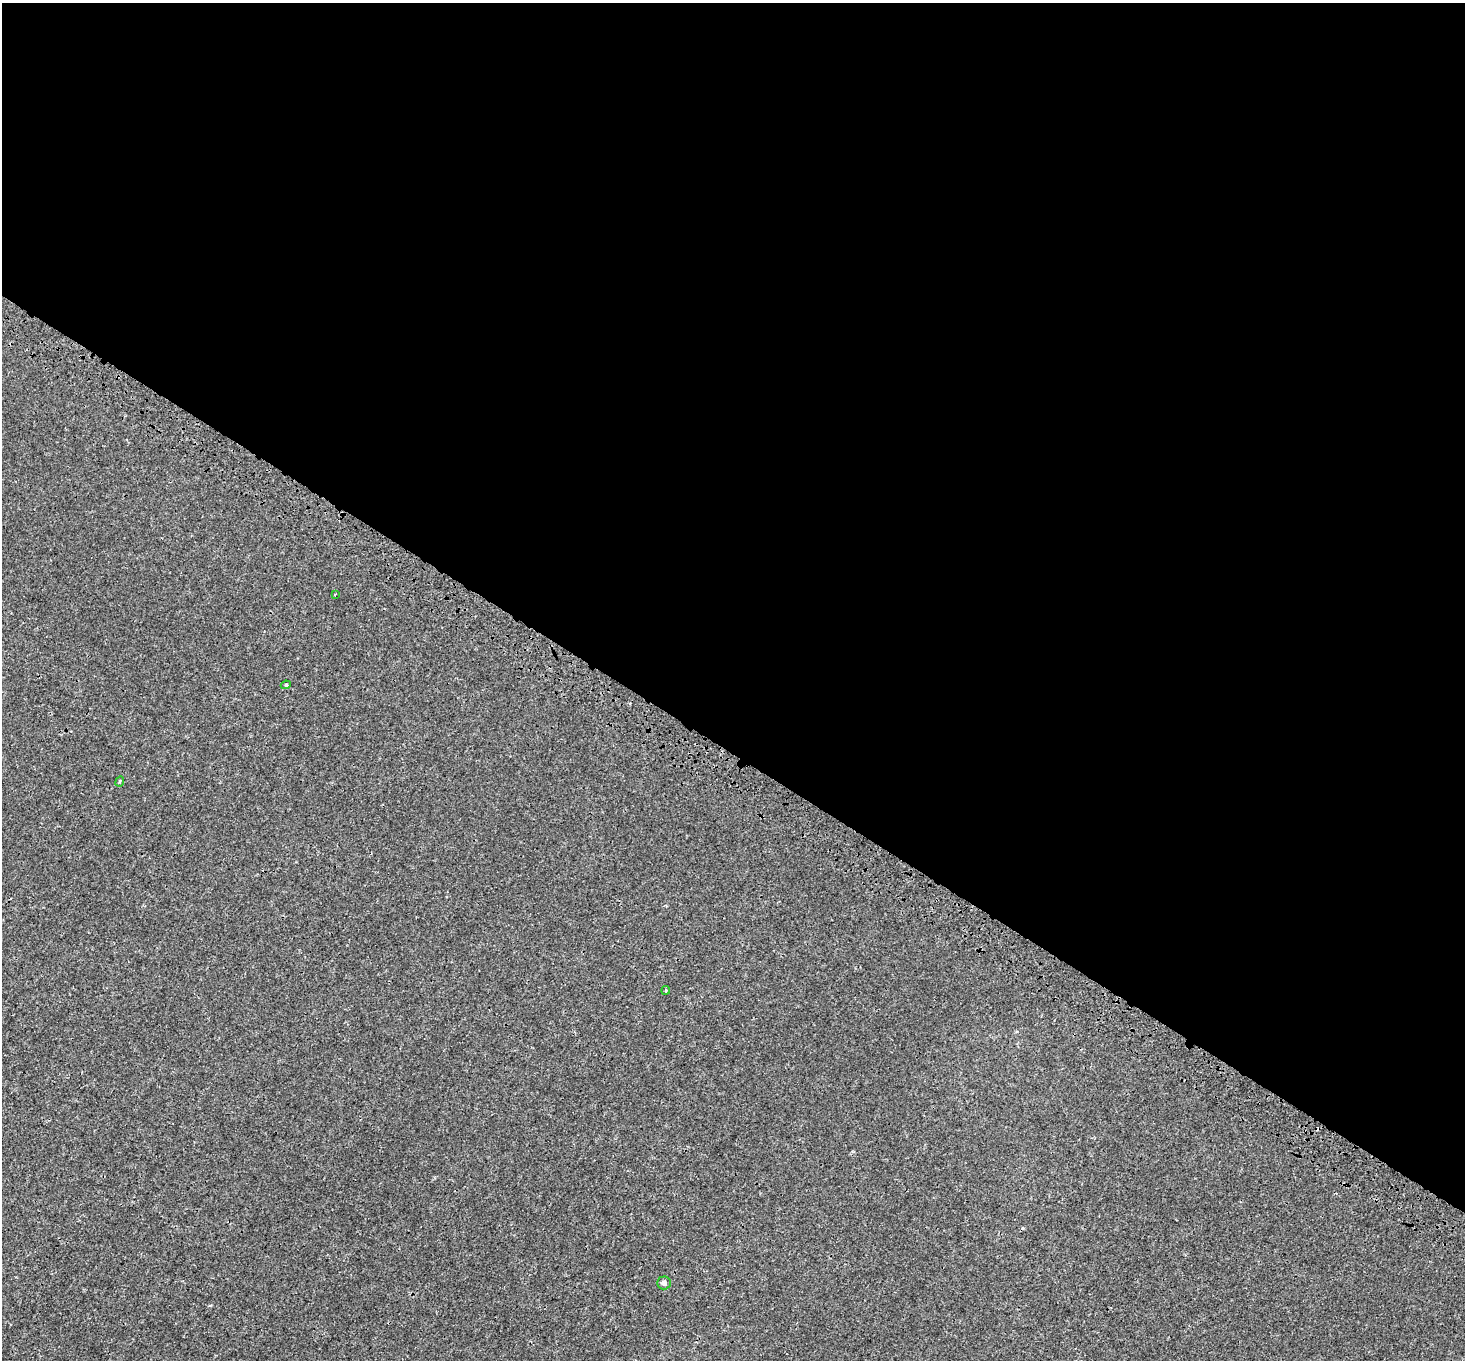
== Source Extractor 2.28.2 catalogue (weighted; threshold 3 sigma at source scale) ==
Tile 3 of 4 x 4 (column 3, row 1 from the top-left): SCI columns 3053-4515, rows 4413-5770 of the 6113 x 6170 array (HDU 1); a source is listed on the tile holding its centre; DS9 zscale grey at full resolution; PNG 1467 x 1362 px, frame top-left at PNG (2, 3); each listed source drawn as its Kron ellipse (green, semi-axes under 4 px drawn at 4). Shown black and unused: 55% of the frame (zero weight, under 3 of 4 exposures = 9% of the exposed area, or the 3 px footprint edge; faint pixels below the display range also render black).
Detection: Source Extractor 2.28.2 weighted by HDU 2 'WHT'; one run over the whole footprint, this tile lists its part. Background 0.00138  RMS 0.0014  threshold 0.00615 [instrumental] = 3 sigma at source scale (4.5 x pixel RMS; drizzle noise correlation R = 1.50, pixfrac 1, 0.0396/0.0396 arcsec/px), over >= 5 px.
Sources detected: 5; all 5 listed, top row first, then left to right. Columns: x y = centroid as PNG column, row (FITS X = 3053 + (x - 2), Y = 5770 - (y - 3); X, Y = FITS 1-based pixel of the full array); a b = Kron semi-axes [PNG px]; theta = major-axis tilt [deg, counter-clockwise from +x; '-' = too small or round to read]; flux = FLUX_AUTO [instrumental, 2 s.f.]
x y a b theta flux
335 594 3 2 - 0.13
286 685 5 4 - 0.21
120 781 5 4 - 0.23
666 990 4 3 - 0.13
664 1283 7 6 - 0.41